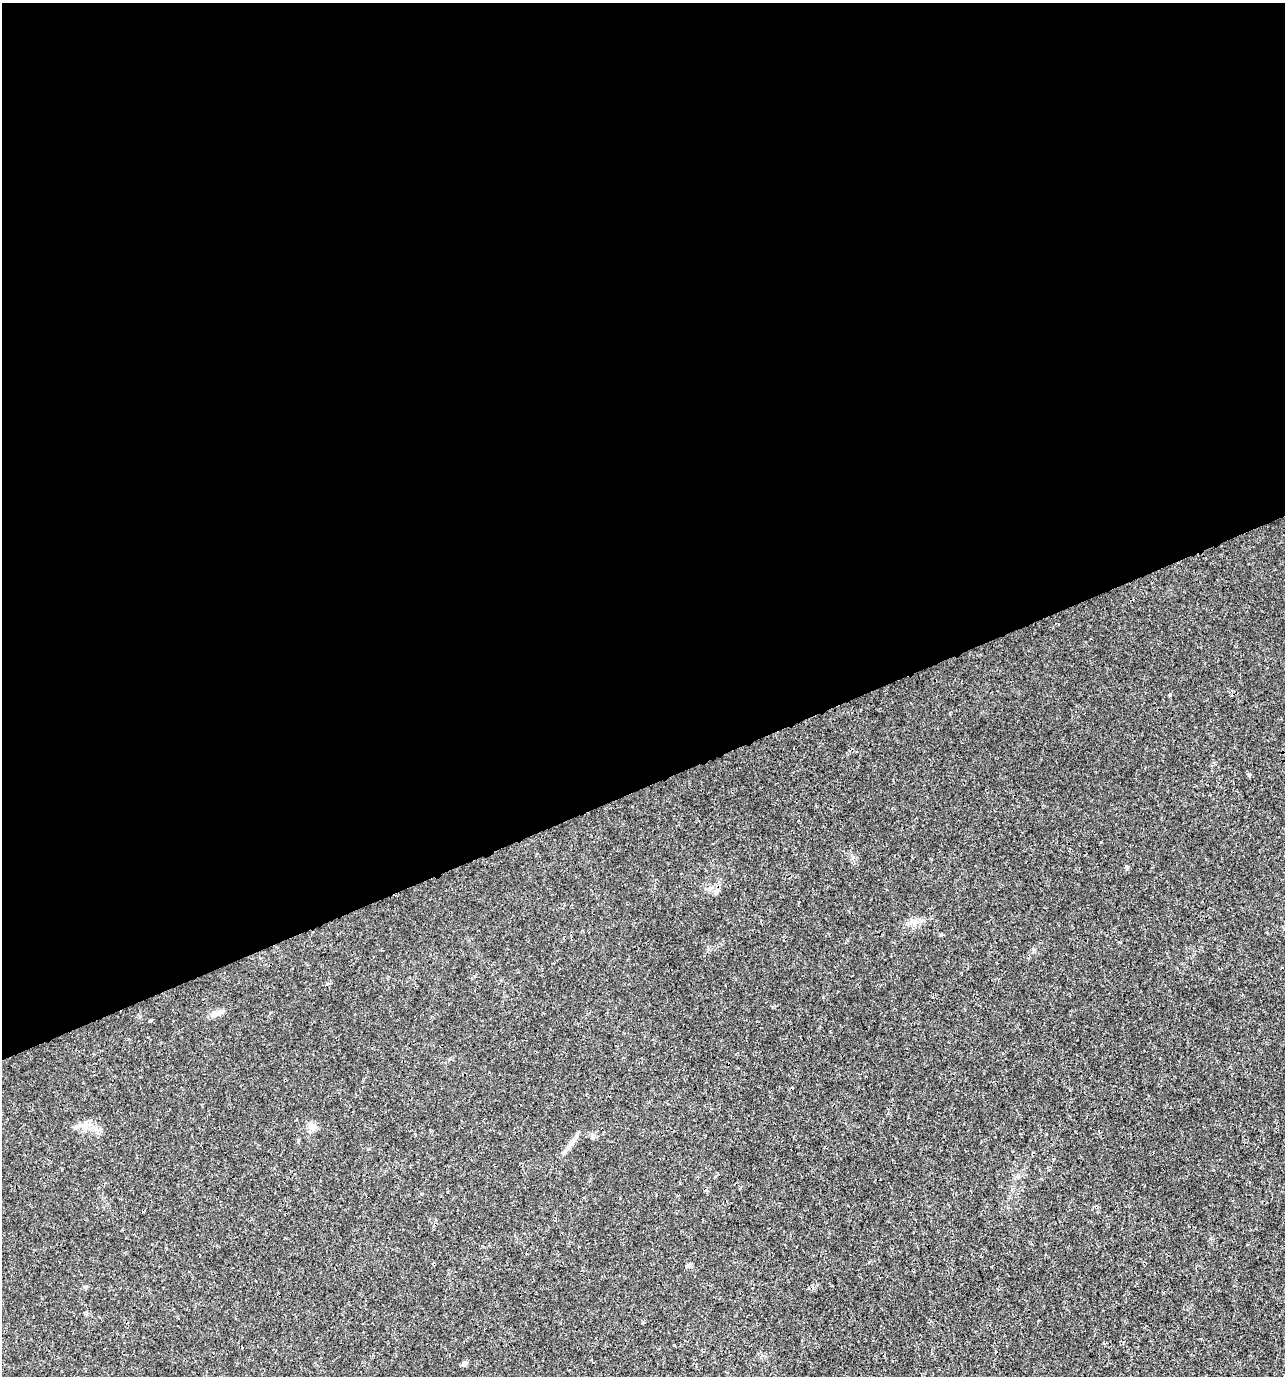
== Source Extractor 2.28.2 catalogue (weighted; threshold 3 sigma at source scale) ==
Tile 2 of 4 x 4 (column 2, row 1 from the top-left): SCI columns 1418-2700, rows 4126-5499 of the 5348 x 5507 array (HDU 1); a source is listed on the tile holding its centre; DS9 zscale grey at full resolution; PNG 1287 x 1378 px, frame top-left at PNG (2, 3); no overlay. Shown black and unused: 57% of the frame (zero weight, under 3 of 4 exposures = <1% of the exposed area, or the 3 px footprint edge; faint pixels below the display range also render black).
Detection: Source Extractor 2.28.2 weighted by HDU 2 'WHT'; one run over the whole footprint, this tile lists its part. Background 0.0058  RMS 0.0019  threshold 0.00852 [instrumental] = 3 sigma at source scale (4.5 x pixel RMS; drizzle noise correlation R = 1.50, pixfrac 1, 0.0396/0.0396 arcsec/px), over >= 5 px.
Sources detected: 9; all 9 listed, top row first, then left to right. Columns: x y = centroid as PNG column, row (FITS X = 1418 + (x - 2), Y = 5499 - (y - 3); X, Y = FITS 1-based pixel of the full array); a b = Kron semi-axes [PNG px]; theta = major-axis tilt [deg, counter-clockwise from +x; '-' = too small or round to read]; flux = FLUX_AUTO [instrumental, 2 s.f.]
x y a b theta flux
1169 694 4 4 - 0.34
1249 775 5 4 - 0.42
1120 942 4 2 - 0.15
216 1014 18 7 21 1.2
151 1020 4 3 - 0.23
84 1124 11 6 73 0.85
312 1127 14 7 -48 1
574 1139 22 5 56 1.2
464 1364 6 6 - 0.38